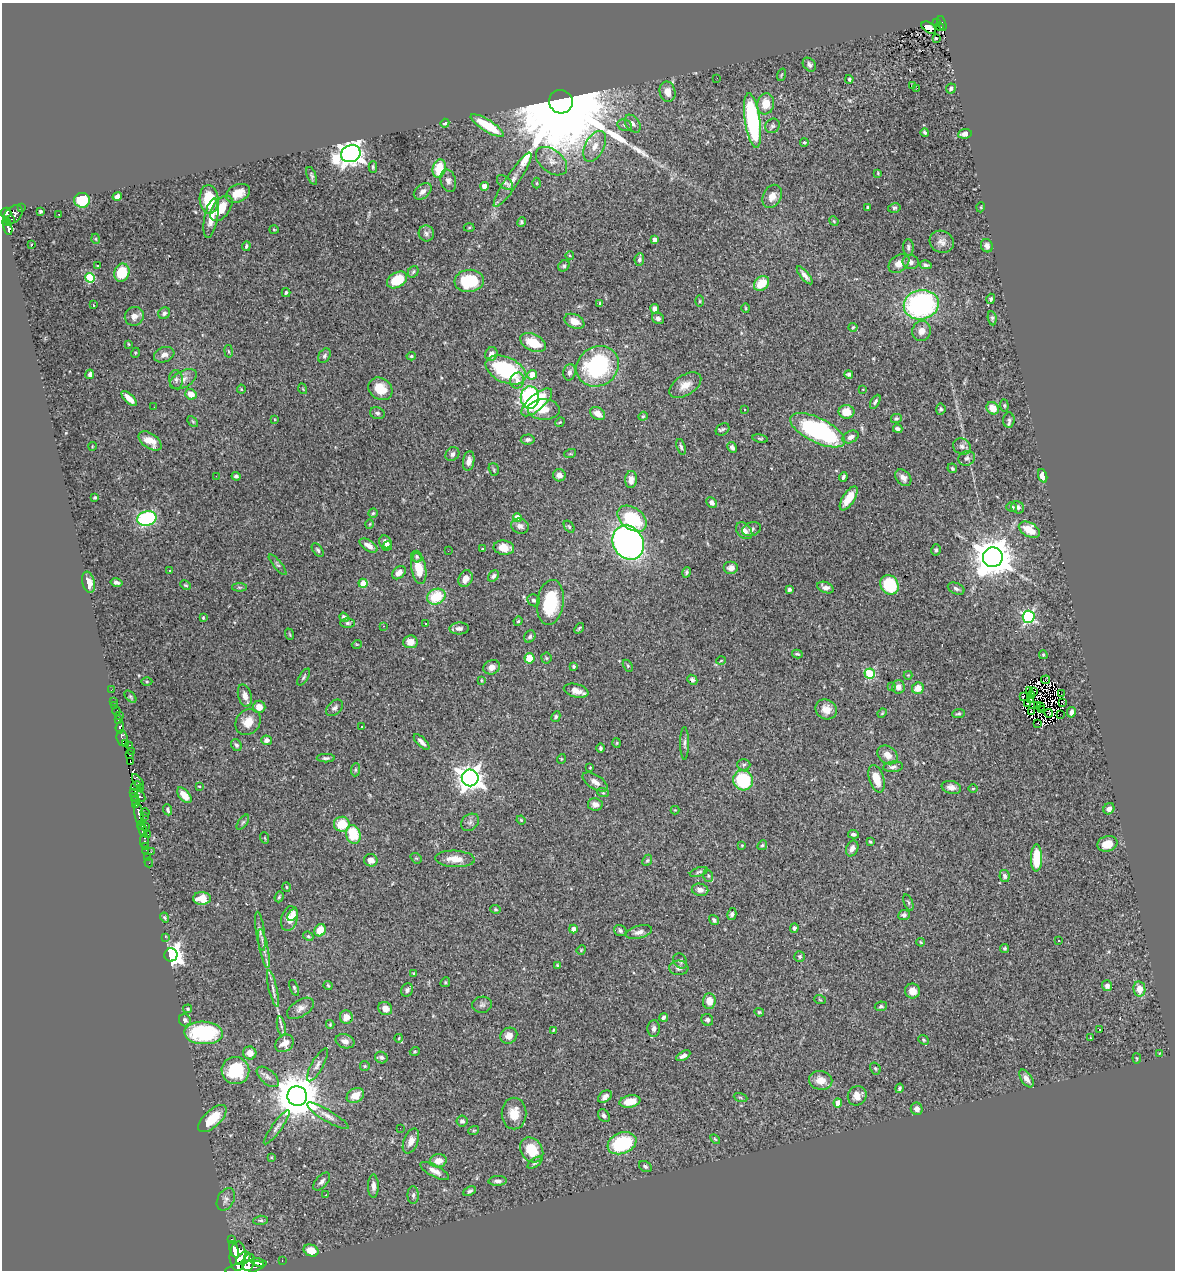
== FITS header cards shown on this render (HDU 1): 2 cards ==
NAXIS1  =                 1173
NAXIS2  =                 1268

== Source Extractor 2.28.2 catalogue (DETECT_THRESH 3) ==
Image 1173 x 1268 px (HDU 1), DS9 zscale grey, 1 PNG px = 1 image px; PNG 1177 x 1272 px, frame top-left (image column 1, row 1268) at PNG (2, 3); each listed source drawn as its Kron ellipse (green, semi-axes under 4 px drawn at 4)
Background 0.9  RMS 0.026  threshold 0.077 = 3 sigma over >= 5 px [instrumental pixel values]
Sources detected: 474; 9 with non-positive FLUX_AUTO (blend fragments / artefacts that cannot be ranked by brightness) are neither listed nor drawn; the other 465 listed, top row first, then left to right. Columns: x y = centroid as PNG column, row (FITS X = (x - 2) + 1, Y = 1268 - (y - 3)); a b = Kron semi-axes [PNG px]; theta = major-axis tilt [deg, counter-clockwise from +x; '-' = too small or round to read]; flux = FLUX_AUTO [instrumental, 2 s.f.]
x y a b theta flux
936 23 3 2 - 6.1
942 23 7 4 -73 120
939 27 4 2 - 15
929 28 8 5 -36 19
936 38 3 2 - 4.7
809 65 8 5 -49 5.3
781 75 6 4 71 2.1
717 78 3 2 - 1.7
849 79 4 3 - 2.3
912 85 2 2 - 1.6
917 88 2 2 - 2
951 88 5 5 - 4.1
667 92 10 8 -78 15
561 102 12 11 - 76000
766 104 10 8 80 29
753 120 27 7 -82 240
445 123 4 4 - 4
633 124 10 6 -53 8.2
487 125 19 6 -32 64
625 125 7 5 -21 4.4
772 126 8 6 48 4.8
925 133 4 3 - 3
965 134 7 4 7 7.8
804 142 4 3 - 4.5
595 146 17 9 62 19
351 154 10 8 21 1600
552 161 18 11 -39 19
373 167 5 4 - 2.4
439 169 9 6 79 47
878 173 4 2 - 1.3
312 176 9 4 -69 3.6
513 180 32 6 56 19
448 181 11 7 -74 8
505 182 9 5 -40 4.6
537 183 5 3 - 1.9
484 186 4 4 - 22
423 191 10 6 40 8.8
238 193 13 8 25 22
117 196 5 4 - 7.7
772 196 12 9 63 14
209 199 14 9 -86 65
82 200 8 7 - 56
868 207 3 3 - 3.1
981 207 5 3 - 1.4
22 208 3 2 - 17
221 208 15 8 52 34
894 208 6 4 13 2.8
40 211 3 3 - 2.7
6 213 5 5 - 290
59 214 2 2 - 1.7
13 215 11 7 42 530
211 218 20 6 80 20
11 219 4 2 - 98
834 221 5 4 - 1.7
7 222 4 3 - 96
521 222 5 4 - 3.6
469 227 5 3 - 1.8
8 228 7 3 -74 210
274 229 5 3 - 1.6
426 233 8 7 - 6.2
96 239 5 3 - 1.3
654 240 4 4 - 14
942 242 12 11 - 11
32 244 3 3 - 20
246 246 5 4 - 2.9
987 246 7 6 - 6.8
908 247 8 5 -88 3.8
570 256 4 3 - 1.2
639 259 6 4 83 3.7
911 262 8 7 - 6.7
899 263 11 8 36 13
97 265 3 2 - 2.7
926 265 6 3 -13 3.5
564 266 6 5 - 3.5
413 272 6 5 - 3
122 273 9 7 69 47
805 275 11 4 -51 8.3
90 278 5 4 - 79
397 280 11 7 30 54
469 281 15 11 6 81
762 283 8 6 43 35
286 293 4 4 - 2.9
991 299 5 4 - 2.7
700 301 6 4 90 2
600 304 4 3 - 2.5
93 305 4 2 - 3.1
921 305 17 14 12 290
746 308 5 3 - 1.6
655 309 5 4 - 7.7
164 313 6 5 - 4.8
134 316 10 9 - 9.7
658 318 6 5 - 4.7
992 318 7 4 -81 3.1
574 321 10 7 -23 17
853 327 4 4 - 1.9
921 331 10 9 - 12
533 343 14 8 -24 46
129 344 3 2 - 1.5
229 351 6 3 -80 2.1
135 353 5 3 - 1.6
491 354 7 6 - 13
164 355 10 7 20 10
324 356 8 5 59 3.9
411 356 4 4 - 2.7
598 366 22 19 34 200
506 370 21 12 -24 180
570 372 8 6 78 6
90 374 5 4 - 6
849 374 4 3 - 4.3
532 375 5 4 - 18
183 379 14 8 30 12
176 380 9 6 -83 6
517 380 8 7 - 8.4
685 385 18 10 32 20
241 389 4 4 - 1.7
303 389 5 3 - 1.6
380 389 13 10 -36 30
863 389 3 2 - 1
191 394 6 5 - 22
530 397 11 9 88 180
129 399 10 4 -44 15
537 402 19 7 41 84
875 402 8 4 59 3.4
1004 405 6 4 -83 2.1
154 407 2 2 - 0.98
993 408 6 5 - 23
941 409 5 4 - 3.4
544 410 16 10 -2 22
744 410 3 3 - 3.8
846 412 8 7 - 26
377 413 7 6 - 4.3
598 414 8 6 -33 15
643 416 5 4 - 2.1
274 419 4 2 - 1.4
896 419 5 4 - 3
1009 420 8 5 85 4.4
193 421 6 4 -45 2
560 422 5 4 - 1.6
723 429 7 5 33 3.7
898 429 5 4 - 4.3
817 430 30 12 -26 260
851 437 8 5 25 7.5
760 439 8 4 -10 2.5
528 440 7 5 6 4.1
150 441 13 7 -35 22
92 446 4 3 - 1.2
962 446 9 7 -29 6.9
681 447 8 4 -73 3.3
732 447 5 4 - 5.2
452 454 7 6 - 5.4
570 454 6 4 18 1.7
967 458 8 7 - 5.5
469 461 10 5 81 11
952 468 5 4 - 2.8
494 469 6 5 - 2.5
559 475 6 6 - 10
216 476 2 2 - 1.3
236 476 4 3 - 3.6
1043 476 7 4 -71 11
843 477 5 3 - 3.4
903 478 9 6 -49 9.1
631 480 8 6 86 11
95 497 3 3 - 2.1
849 498 14 6 57 29
712 502 6 4 -47 6.2
1012 507 5 4 - 3.3
1018 507 7 6 - 5.5
373 513 5 4 - 2.4
517 518 4 4 - 33
147 519 10 7 14 230
632 519 16 10 -37 92
370 524 4 3 - 1.5
520 526 9 7 -18 7.1
569 527 7 4 -54 2.6
751 529 10 6 20 5.3
1029 530 11 7 -30 37
744 531 9 7 -47 12
385 542 7 5 -53 8.2
628 543 18 15 -60 730
368 545 10 5 -32 10
387 546 5 4 - 5.8
504 548 10 7 -8 19
483 549 3 3 - 1.8
318 550 8 4 -53 3.2
936 550 6 4 75 3.3
448 551 2 2 - 2.4
417 557 6 5 - 3.5
993 557 10 9 - 5000
278 565 13 4 -50 4.1
731 568 7 6 - 8.6
419 569 15 7 -80 34
170 571 3 3 - 10
686 572 5 4 - 2.7
399 573 8 5 41 11
493 576 6 4 44 4.9
465 579 9 6 66 14
89 582 11 6 -77 15
117 582 6 4 -13 4.5
363 583 4 4 - 38
186 585 6 3 -26 2.2
889 585 10 8 -56 87
239 587 7 4 -1 2.9
825 588 9 5 -21 7.8
956 589 9 5 -23 5.2
789 590 4 3 - 3.8
436 597 9 7 25 59
534 600 6 5 - 3.8
550 602 23 13 82 82
344 617 5 4 - 5.4
1029 617 6 6 - 280
203 618 3 3 - 2.1
518 621 5 4 - 2.3
348 623 7 5 -1 3.5
425 624 3 2 - 2.8
384 626 3 2 - 1.3
459 628 10 6 3 7.4
579 628 6 3 51 2.5
289 634 6 3 -70 1.8
530 637 6 5 - 3.5
410 642 7 6 - 11
357 644 5 3 - 1.5
797 654 5 3 - 2.2
1043 655 4 3 - 2
529 658 5 5 - 27
546 658 5 5 - 2.6
721 661 4 3 - 1.3
574 666 3 3 - 2.7
628 666 6 4 -58 2.2
492 667 8 7 - 9.1
870 674 5 5 - 120
908 675 4 4 - 1.6
304 677 9 4 56 3.3
481 680 3 2 - 1.5
692 680 5 4 - 2.8
1046 680 4 2 - 2.3
147 682 5 3 - 2
891 686 3 2 - 3
898 687 7 6 - 12
918 688 6 5 - 19
111 690 4 2 - 6.8
1030 690 3 2 - 1.3
576 691 12 6 -15 13
1034 692 3 2 - 3
1061 694 3 2 - 0.76
1031 695 4 2 - 0.99
245 696 11 6 -73 13
1023 696 3 2 - 7.6
130 697 7 4 -46 2.6
1030 699 3 2 - 0.47
114 701 3 2 - 14
1063 702 3 2 - 1.9
1027 704 4 3 - 1.6
1037 705 3 2 - 1.8
115 706 2 2 - 7.4
1041 706 4 2 - 2.6
259 707 6 6 - 15
335 708 10 6 43 6
826 709 11 9 -30 17
1041 709 3 2 - 0.31
116 711 4 3 - 34
1031 711 2 2 - 1
1071 712 5 4 - 7.1
882 713 5 4 - 1.8
1049 713 4 2 - 1.9
958 714 6 4 6 2.8
1060 714 2 2 - 4.1
119 715 2 2 - 6.8
556 717 5 4 - 2.8
118 720 4 3 - 60
248 722 14 11 51 22
1038 723 2 2 - 0.48
120 727 6 4 84 180
362 727 3 2 - 5.4
122 738 8 5 -84 470
266 740 5 4 - 7.1
421 742 10 4 -45 8.1
125 743 3 3 - 84
617 743 5 3 - 1.5
685 743 16 4 90 5.1
130 745 3 2 - 24
236 745 6 5 - 4
600 748 5 4 - 2.9
131 751 3 2 - 81
130 755 4 2 - 16
887 755 11 8 -37 14
326 758 9 4 0 4.3
561 759 5 3 - 1.3
131 762 3 2 - 9.3
744 765 6 5 - 3.6
590 767 3 2 - 1.3
893 767 10 5 6 4.9
355 770 6 4 85 2.5
470 778 8 8 - 1600
876 779 14 7 -72 27
743 780 10 9 - 120
138 782 9 4 -57 170
595 782 14 7 -32 11
136 786 5 2 - 42
199 786 3 2 - 1.2
951 787 10 6 -12 9.8
140 788 3 2 - 22
973 789 5 3 - 1.6
134 793 3 2 - 2.4
603 793 6 3 -19 2.1
184 795 9 5 -48 22
140 796 6 3 -49 87
135 797 3 2 - 17
136 801 3 2 - 19
595 804 7 6 - 7.9
136 805 3 2 - 4.2
1109 809 6 5 - 8.3
168 810 5 3 - 3.5
675 810 4 4 - 1.3
145 812 4 3 - 21
139 814 12 4 -82 160
144 816 2 2 - 16
521 820 5 3 - 1.6
243 822 9 4 54 3.7
470 822 10 7 42 6.3
342 824 8 7 - 39
141 825 4 2 - 78
146 826 3 2 - 16
142 829 7 3 -80 90
148 834 3 2 - 13
353 834 9 7 -72 53
853 834 5 4 - 3.9
265 838 6 3 -71 1.8
145 841 7 3 90 36
870 842 3 2 - 1.8
1107 844 10 7 17 24
742 845 3 2 - 1.3
762 845 5 4 - 3
145 846 3 2 - 13
852 848 8 6 67 8.4
146 850 2 2 - 10
151 852 2 2 - 15
148 857 3 2 - 8.8
416 858 6 4 -40 2
1036 858 13 5 89 53
455 859 20 8 -3 22
371 860 7 6 - 13
647 860 6 4 66 2.4
149 863 5 2 - 12
699 872 9 4 17 3.4
708 876 6 5 - 3
1004 876 6 5 - 4.1
286 887 5 3 - 1.6
700 890 8 6 -11 8
279 897 6 4 71 2.5
202 898 9 6 -2 27
908 902 8 4 -68 3
496 909 5 4 - 2.1
732 914 6 4 78 4.3
293 915 7 4 56 6.6
904 915 6 5 - 4.2
165 917 5 4 - 2.4
289 919 12 8 74 22
714 920 5 4 - 3.6
794 928 4 4 - 4.4
573 929 4 4 - 9.5
320 930 6 5 - 28
260 931 20 4 -82 7.4
620 931 6 5 - 4.2
639 932 13 6 15 9.7
308 936 5 4 - 2.3
165 937 2 2 - 51
1058 941 3 2 - 2.7
921 942 4 3 - 1.5
264 948 20 4 -79 11
1005 948 4 4 - 2.5
581 950 5 3 - 1.7
171 955 6 6 - 1100
800 956 5 5 - 2.9
680 961 8 6 -54 4.8
557 965 4 3 - 1.4
679 968 9 7 -3 7.2
414 973 4 3 - 1.9
445 982 5 4 - 2.2
328 985 5 3 - 2.1
1107 986 5 5 - 6
273 988 19 4 -77 8.2
294 988 8 4 -69 3
1139 989 7 6 - 19
407 990 7 5 59 4.6
912 991 7 7 - 13
820 1000 6 3 -20 1.9
709 1001 8 6 86 20
482 1005 10 8 11 5.1
881 1006 6 5 - 3.1
300 1008 15 8 33 10
385 1008 7 6 - 13
188 1009 4 3 - 2.1
759 1012 5 4 - 2.2
346 1017 6 6 - 16
664 1017 4 3 - 4.1
185 1020 6 5 - 4.9
707 1020 6 5 - 4.1
330 1024 4 3 - 1.8
281 1026 10 4 -78 4.8
654 1029 8 6 87 6.5
553 1030 3 3 - 1.6
1100 1030 3 2 - 3.1
203 1033 19 11 -2 140
509 1036 9 7 35 13
399 1038 4 3 - 1.4
1091 1038 4 2 - 1.2
923 1040 5 4 - 2.4
345 1041 9 7 -16 8.9
285 1043 10 8 38 15
415 1051 5 3 - 1.6
250 1053 7 6 - 14
1159 1054 4 2 - 1.2
683 1056 8 4 30 7.2
381 1057 6 5 - 4.2
1137 1058 5 3 - 1.8
317 1065 18 6 61 8.5
365 1066 5 4 - 2
875 1068 6 5 - 2.5
235 1071 14 13 - 93
268 1077 13 7 -41 8.5
1026 1079 10 5 -57 9.8
821 1080 11 9 -10 21
899 1088 5 3 - 3.6
355 1095 9 7 32 21
297 1096 10 9 - 6800
857 1096 10 9 - 17
605 1097 8 5 37 6.8
740 1097 7 3 -19 1.9
630 1101 10 6 10 33
838 1103 4 4 - 15
917 1109 6 6 - 7.9
514 1114 16 12 -90 28
328 1116 24 5 -31 12
604 1116 7 5 -53 5.1
212 1119 18 8 43 45
462 1121 5 5 - 4.6
277 1127 21 5 54 8
400 1128 2 2 - 12
474 1130 5 3 - 1.7
715 1139 6 3 -45 1.8
411 1141 13 7 68 12
622 1143 15 10 21 120
532 1150 13 10 -53 44
271 1157 4 3 - 1.5
438 1161 8 6 12 19
535 1163 8 4 34 3.1
645 1166 7 5 -33 3.4
435 1171 16 5 -28 12
322 1181 11 5 47 5.7
498 1181 9 5 2 5.6
373 1186 11 5 90 8.2
469 1191 7 4 23 3.6
326 1195 3 2 - 1.7
413 1195 9 5 89 4.4
226 1199 12 8 62 7
261 1220 7 4 4 3.2
232 1239 3 2 - 53
234 1249 9 4 -70 1100
311 1251 7 5 -22 27
238 1256 15 8 87 2300
243 1258 8 5 39 1100
282 1261 3 2 - 18
249 1262 8 6 69 1200
259 1263 7 3 -10 110
244 1268 20 6 10 2200
At the frame edge (FLAGS 8, measured only in part): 1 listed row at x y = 244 1268
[9 non-positive-flux detections neither listed nor drawn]